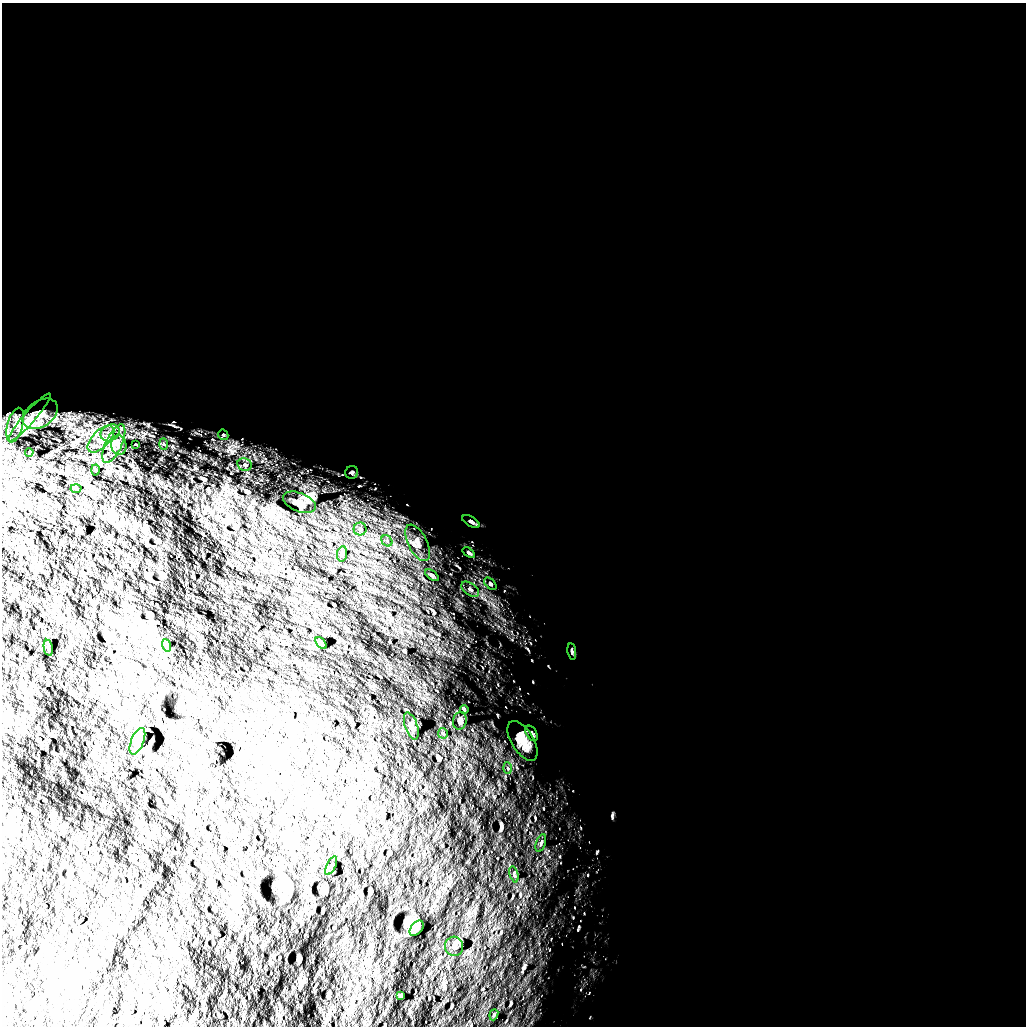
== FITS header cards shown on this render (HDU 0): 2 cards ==
NAXIS1  =                 1024 /
NAXIS2  =                 1024 /

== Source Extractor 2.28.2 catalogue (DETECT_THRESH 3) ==
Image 1024 x 1024 px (HDU 0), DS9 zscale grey, 1 PNG px = 1 image px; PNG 1028 x 1028 px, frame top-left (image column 1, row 1024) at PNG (2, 3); each listed source drawn as its Kron ellipse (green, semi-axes under 4 px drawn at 4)
Background 5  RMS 830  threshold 2490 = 3 sigma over >= 5 px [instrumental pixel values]
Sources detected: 44; all 44 listed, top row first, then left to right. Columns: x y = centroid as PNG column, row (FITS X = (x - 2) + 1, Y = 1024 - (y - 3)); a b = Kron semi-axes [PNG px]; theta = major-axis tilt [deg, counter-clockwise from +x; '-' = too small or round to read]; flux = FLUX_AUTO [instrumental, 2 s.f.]
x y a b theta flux
40 414 19 13 35 680000
29 417 31 6 49 590000
15 425 18 7 75 520000
110 433 10 8 32 350000
223 435 6 4 -43 68000
101 439 17 8 45 660000
114 444 21 8 65 720000
164 444 5 3 - 66000
119 445 10 7 -82 270000
136 445 4 2 - 44000
29 452 4 2 - 44000
245 464 7 6 - 160000
95 470 5 3 - 58000
352 473 6 6 - 110000
76 488 5 3 - 51000
299 502 17 9 -22 490000
471 522 10 5 -30 130000
360 529 6 6 - 150000
387 541 6 5 - 120000
418 543 20 9 -63 520000
469 553 7 4 -36 83000
342 554 8 5 79 110000
432 575 8 4 -37 81000
490 584 7 4 -45 97000
470 589 10 6 -36 160000
321 643 7 4 -51 100000
166 645 6 4 -71 63000
48 648 8 2 -79 64000
572 651 8 4 -81 96000
464 710 4 3 - 60000
460 721 9 6 81 180000
411 726 14 6 -71 200000
443 733 5 5 - 76000
532 733 8 5 -59 110000
137 741 14 6 68 250000
523 741 22 11 -58 900000
508 768 6 4 -87 66000
541 843 9 4 72 130000
331 866 10 4 64 100000
514 874 8 4 -75 100000
417 928 9 5 49 120000
454 946 9 9 - 240000
400 996 4 3 - 63000
494 1015 6 4 69 69000